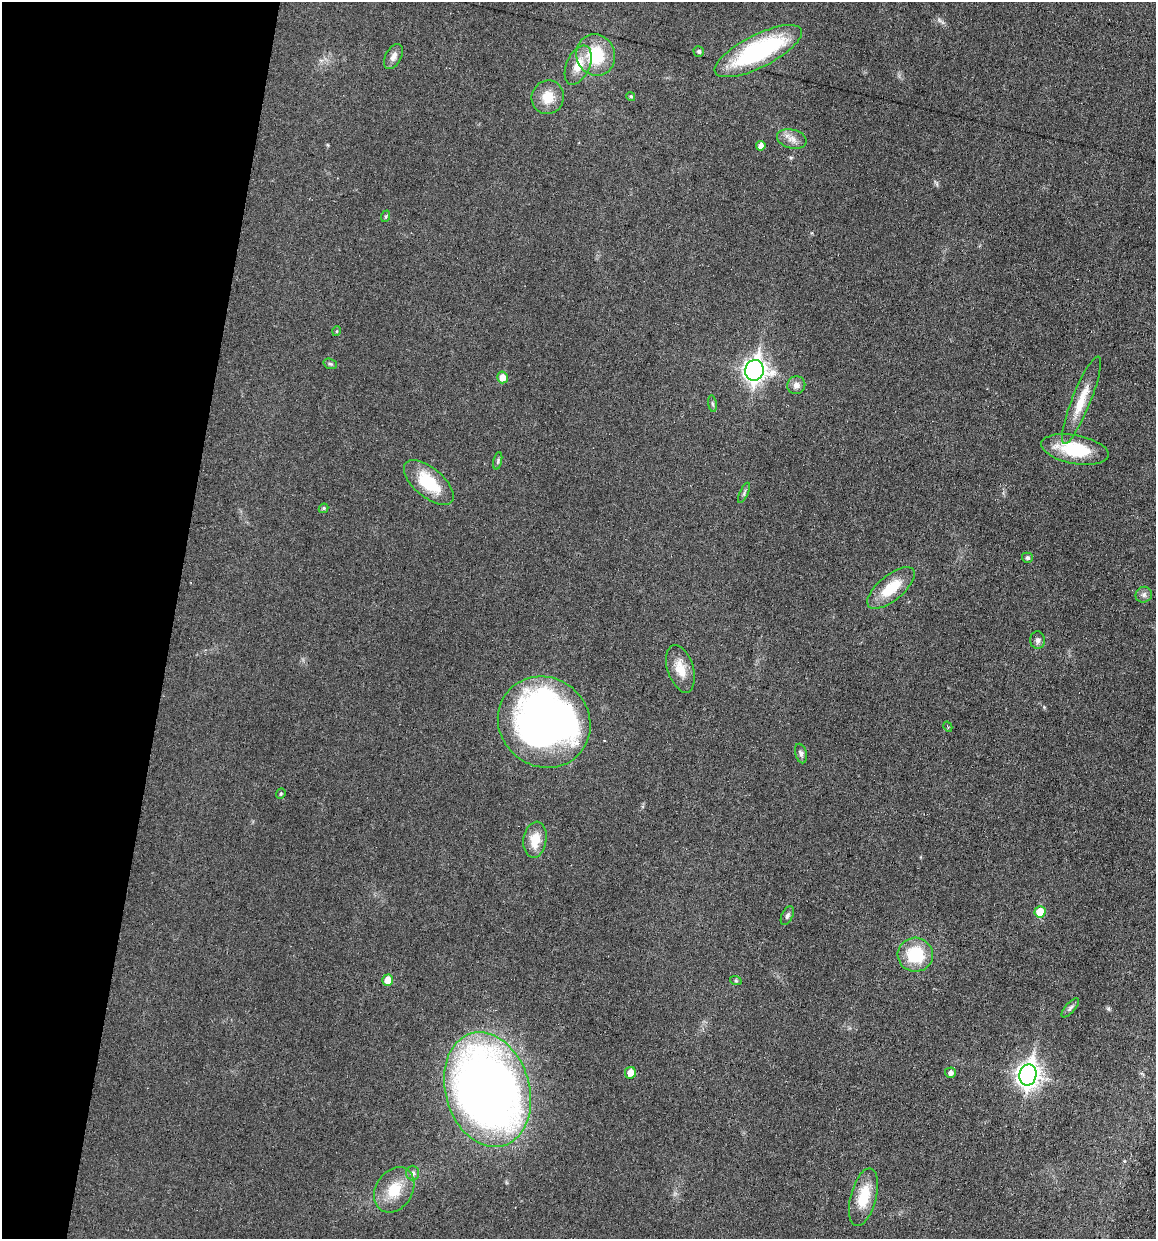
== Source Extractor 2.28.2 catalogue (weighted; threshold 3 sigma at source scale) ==
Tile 9 of 4 x 4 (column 1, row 3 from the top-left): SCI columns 117-1270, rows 1239-2475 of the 4970 x 4950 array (HDU 1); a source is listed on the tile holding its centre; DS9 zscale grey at full resolution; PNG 1158 x 1241 px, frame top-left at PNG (2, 2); each listed source drawn as its Kron ellipse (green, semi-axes under 4 px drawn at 4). Shown black and unused: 15% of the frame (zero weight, under 3 of 6 exposures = <1% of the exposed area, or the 3 px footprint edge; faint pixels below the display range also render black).
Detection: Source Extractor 2.28.2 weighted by HDU 2 'WHT'; one run over the whole footprint, this tile lists its part. Background 0.0336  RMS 0.004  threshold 0.0165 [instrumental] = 3 sigma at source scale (4.09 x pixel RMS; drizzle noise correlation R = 1.36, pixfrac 0.8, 0.05/0.05 arcsec/px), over >= 5 px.
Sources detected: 45; all 45 listed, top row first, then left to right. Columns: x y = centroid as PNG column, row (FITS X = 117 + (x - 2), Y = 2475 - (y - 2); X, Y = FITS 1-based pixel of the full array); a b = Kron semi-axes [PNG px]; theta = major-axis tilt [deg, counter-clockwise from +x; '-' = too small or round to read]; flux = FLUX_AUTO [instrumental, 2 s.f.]
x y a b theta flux
699 51 5 5 - 0.64
758 51 48 16 27 50
596 55 21 19 -70 17
393 57 13 7 61 2.3
578 65 21 11 67 6.6
631 96 4 4 - 0.59
548 97 17 16 - 7.1
792 139 15 9 -14 3
761 146 5 5 - 2.1
386 216 6 4 72 0.47
337 331 5 3 - 0.37
330 364 7 5 -20 0.64
754 370 10 9 - 230
502 377 6 5 - 3.8
796 385 9 8 - 2.1
1081 400 47 9 68 8.8
712 404 8 4 -81 0.68
1075 449 34 14 -11 18
498 461 9 3 78 0.65
429 483 30 14 -40 16
744 493 11 3 65 0.79
324 508 5 4 - 0.7
1027 558 5 5 - 0.94
891 588 29 12 39 11
1144 595 8 7 - 1.4
1038 640 9 7 89 1.2
680 669 24 13 -72 6.5
544 722 47 44 -39 210
948 727 5 3 - 0.4
801 753 10 5 -76 1.1
281 794 5 4 - 0.54
535 840 18 11 81 6.9
1040 912 5 5 - 8.9
787 916 10 5 64 1
915 955 18 17 - 17
388 980 5 5 - 5.4
736 981 6 4 -19 0.44
1070 1008 12 5 48 1.1
630 1073 6 5 - 4.1
950 1073 5 5 - 1.7
1028 1075 10 8 78 270
487 1090 58 42 -74 340
413 1173 7 6 - 1.3
394 1190 24 18 58 11
863 1197 30 13 75 11
Unlisted compact peaks at least as high as the median listed source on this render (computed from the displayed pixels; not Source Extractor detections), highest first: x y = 1108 1008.